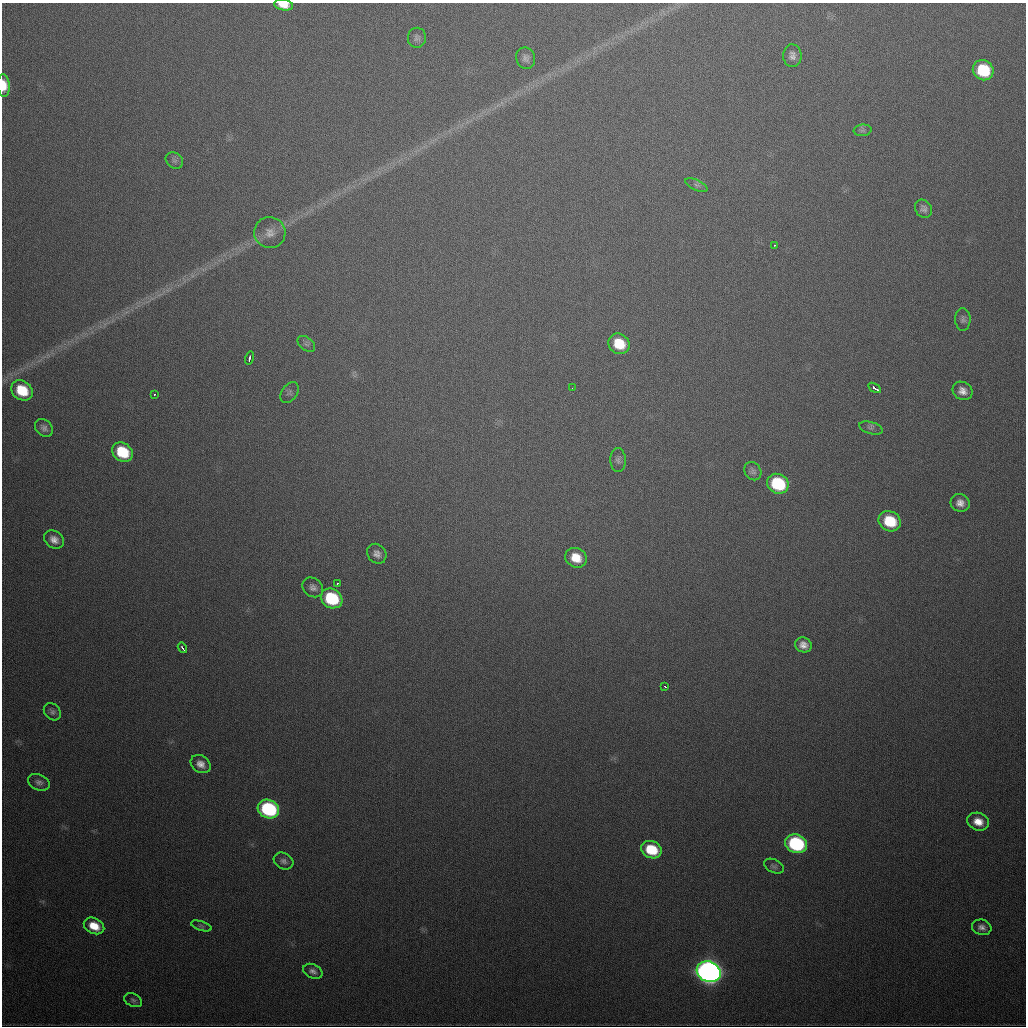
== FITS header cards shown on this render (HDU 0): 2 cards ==
NAXIS1  =                 1024
NAXIS2  =                 1024

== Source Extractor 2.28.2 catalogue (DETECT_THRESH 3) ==
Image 1024 x 1024 px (HDU 0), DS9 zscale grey, 1 PNG px = 1 image px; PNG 1028 x 1028 px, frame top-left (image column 1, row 1024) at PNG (2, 3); each listed source drawn as its Kron ellipse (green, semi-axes under 4 px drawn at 4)
Background 481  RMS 17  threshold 50.1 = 3 sigma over >= 5 px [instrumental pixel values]
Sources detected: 54; all 54 listed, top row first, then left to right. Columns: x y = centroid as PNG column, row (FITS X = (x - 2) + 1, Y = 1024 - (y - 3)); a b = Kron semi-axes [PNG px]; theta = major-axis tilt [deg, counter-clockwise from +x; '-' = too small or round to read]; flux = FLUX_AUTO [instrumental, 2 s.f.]
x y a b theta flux
284 5 9 5 -9 13000
417 38 10 9 - 4200
792 56 11 9 90 6300
526 58 11 9 -69 5300
983 70 10 10 - 57000
4 85 11 6 -87 17000
863 130 9 5 6 2800
174 161 9 7 -36 3500
696 185 12 5 -24 3300
923 209 9 8 - 4700
270 233 16 15 - 13000
774 245 3 2 - 1700
963 319 11 7 -88 4100
306 344 10 6 -39 3300
619 344 11 10 - 31000
250 358 6 3 75 4700
572 388 2 2 - 490
875 388 7 3 -32 16000
22 390 11 9 -37 36000
962 391 10 8 -32 8700
289 393 12 7 53 3600
154 395 3 2 - 2100
44 428 10 7 -47 4900
871 428 12 6 -16 3400
122 452 11 9 -35 46000
618 460 12 7 -89 4500
753 471 10 8 -56 4200
778 484 11 9 -29 77000
960 503 9 9 - 8800
890 521 11 9 -28 43000
54 540 11 8 -33 8400
377 554 10 9 - 6800
576 558 11 9 -27 22000
337 583 3 3 - 2600
313 587 11 9 -38 5800
332 598 11 9 -31 73000
803 645 8 7 - 8100
182 648 5 2 - 3400
665 687 3 3 - 2800
52 712 9 7 -45 3700
201 764 11 8 -36 8200
39 782 11 7 -22 4800
268 809 11 9 -26 130000
978 822 11 8 -20 14000
796 844 11 9 -22 130000
651 850 11 8 -24 42000
283 861 10 8 -29 4500
774 866 10 6 -26 3400
94 926 11 7 -27 21000
201 926 11 4 -18 2700
982 927 10 7 -15 5800
313 971 10 7 -26 4800
709 972 12 10 -20 950000
133 1000 9 6 -26 3100
At the frame edge (FLAGS 8, measured only in part): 2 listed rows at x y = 284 5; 4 85